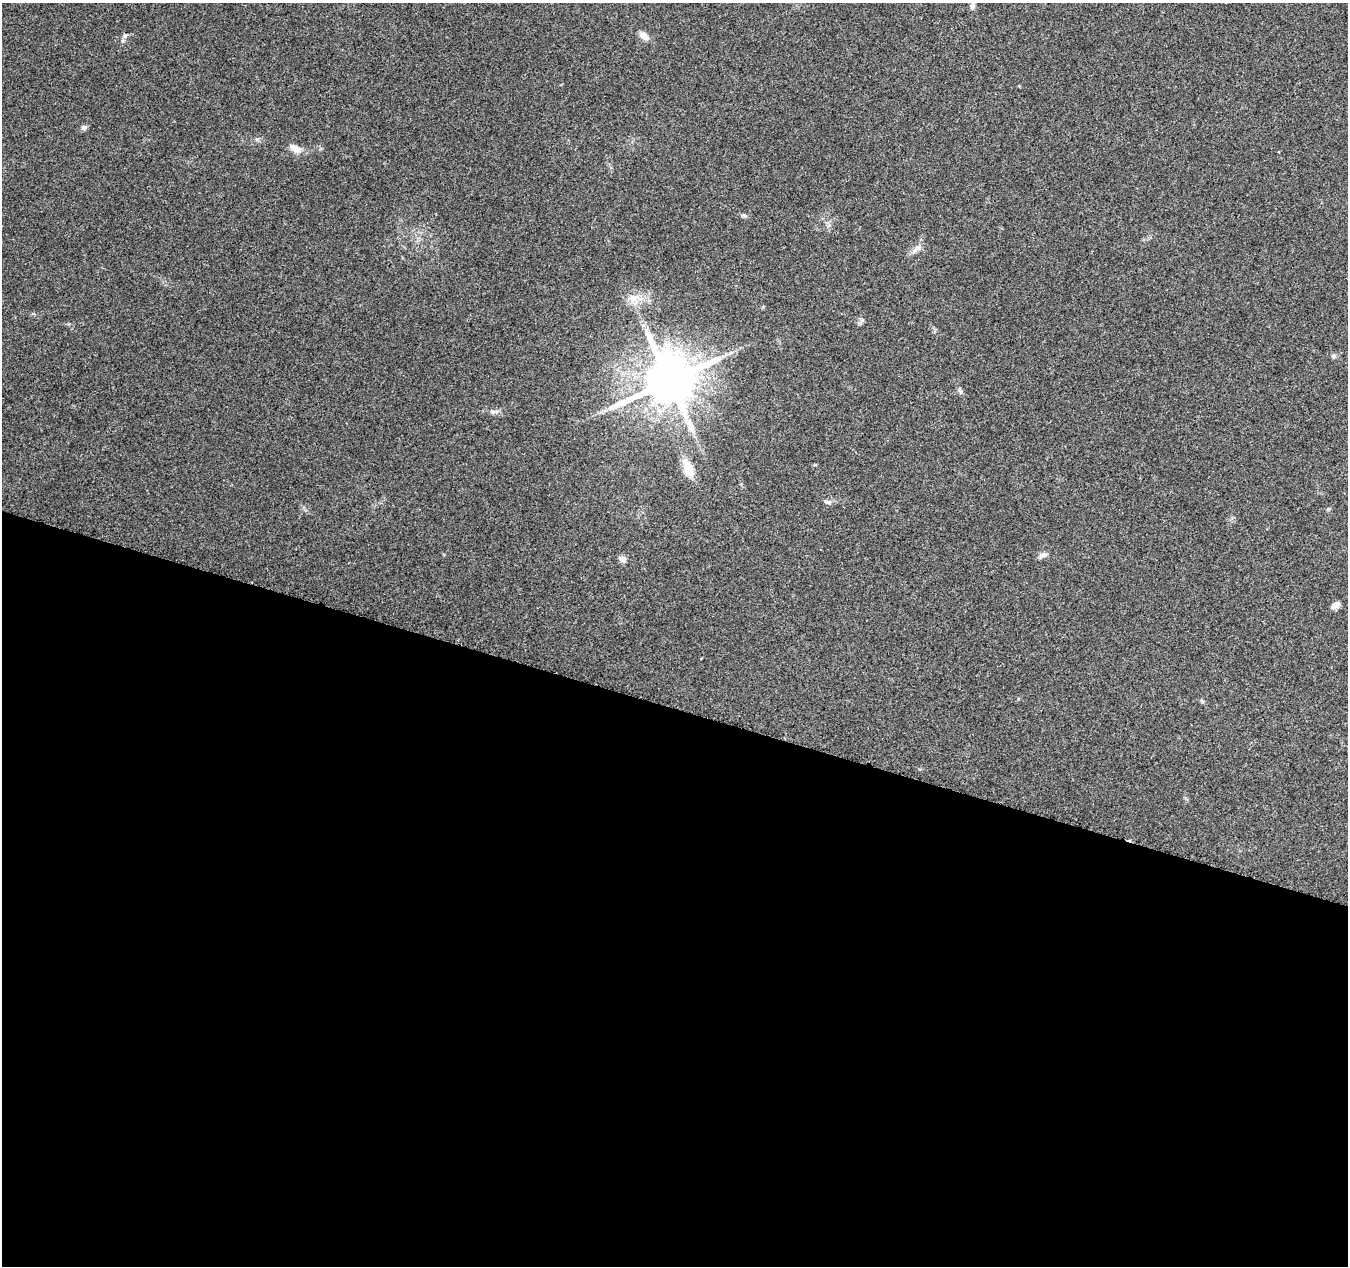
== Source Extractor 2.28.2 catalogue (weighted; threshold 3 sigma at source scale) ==
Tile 14 of 4 x 4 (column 2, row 4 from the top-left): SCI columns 1365-2710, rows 287-1550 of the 5411 x 5567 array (HDU 1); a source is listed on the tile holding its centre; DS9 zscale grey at full resolution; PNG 1350 x 1268 px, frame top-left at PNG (2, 3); no overlay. Shown black and unused: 44% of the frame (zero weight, under 3 of 5 exposures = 1% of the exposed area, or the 3 px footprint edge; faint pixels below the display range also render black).
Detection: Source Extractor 2.28.2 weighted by HDU 2 'WHT'; one run over the whole footprint, this tile lists its part. Background 0.103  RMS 0.0053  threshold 0.0238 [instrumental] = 3 sigma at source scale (4.5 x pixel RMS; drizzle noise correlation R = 1.50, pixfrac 1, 0.0396/0.0396 arcsec/px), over >= 5 px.
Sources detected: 17; all 17 listed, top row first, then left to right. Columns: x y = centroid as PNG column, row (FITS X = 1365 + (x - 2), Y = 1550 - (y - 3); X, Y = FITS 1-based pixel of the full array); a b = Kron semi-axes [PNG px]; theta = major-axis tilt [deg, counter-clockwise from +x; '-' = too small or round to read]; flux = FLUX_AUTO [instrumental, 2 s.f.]
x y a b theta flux
972 6 9 6 78 1.7
125 36 6 5 - 1.1
644 36 14 8 -38 3.1
84 127 7 6 - 1.5
295 148 17 8 -27 4.5
745 216 8 3 -19 0.98
917 249 17 6 40 2.8
634 298 16 12 14 6.5
1333 356 6 5 - 0.97
669 381 14 13 - 3100
960 391 11 4 -60 1.2
493 411 8 6 -32 1.5
688 469 20 10 -68 10
826 502 6 4 -20 0.84
1043 555 12 6 23 2.2
622 559 9 7 -31 2.6
1335 605 10 6 26 3.1